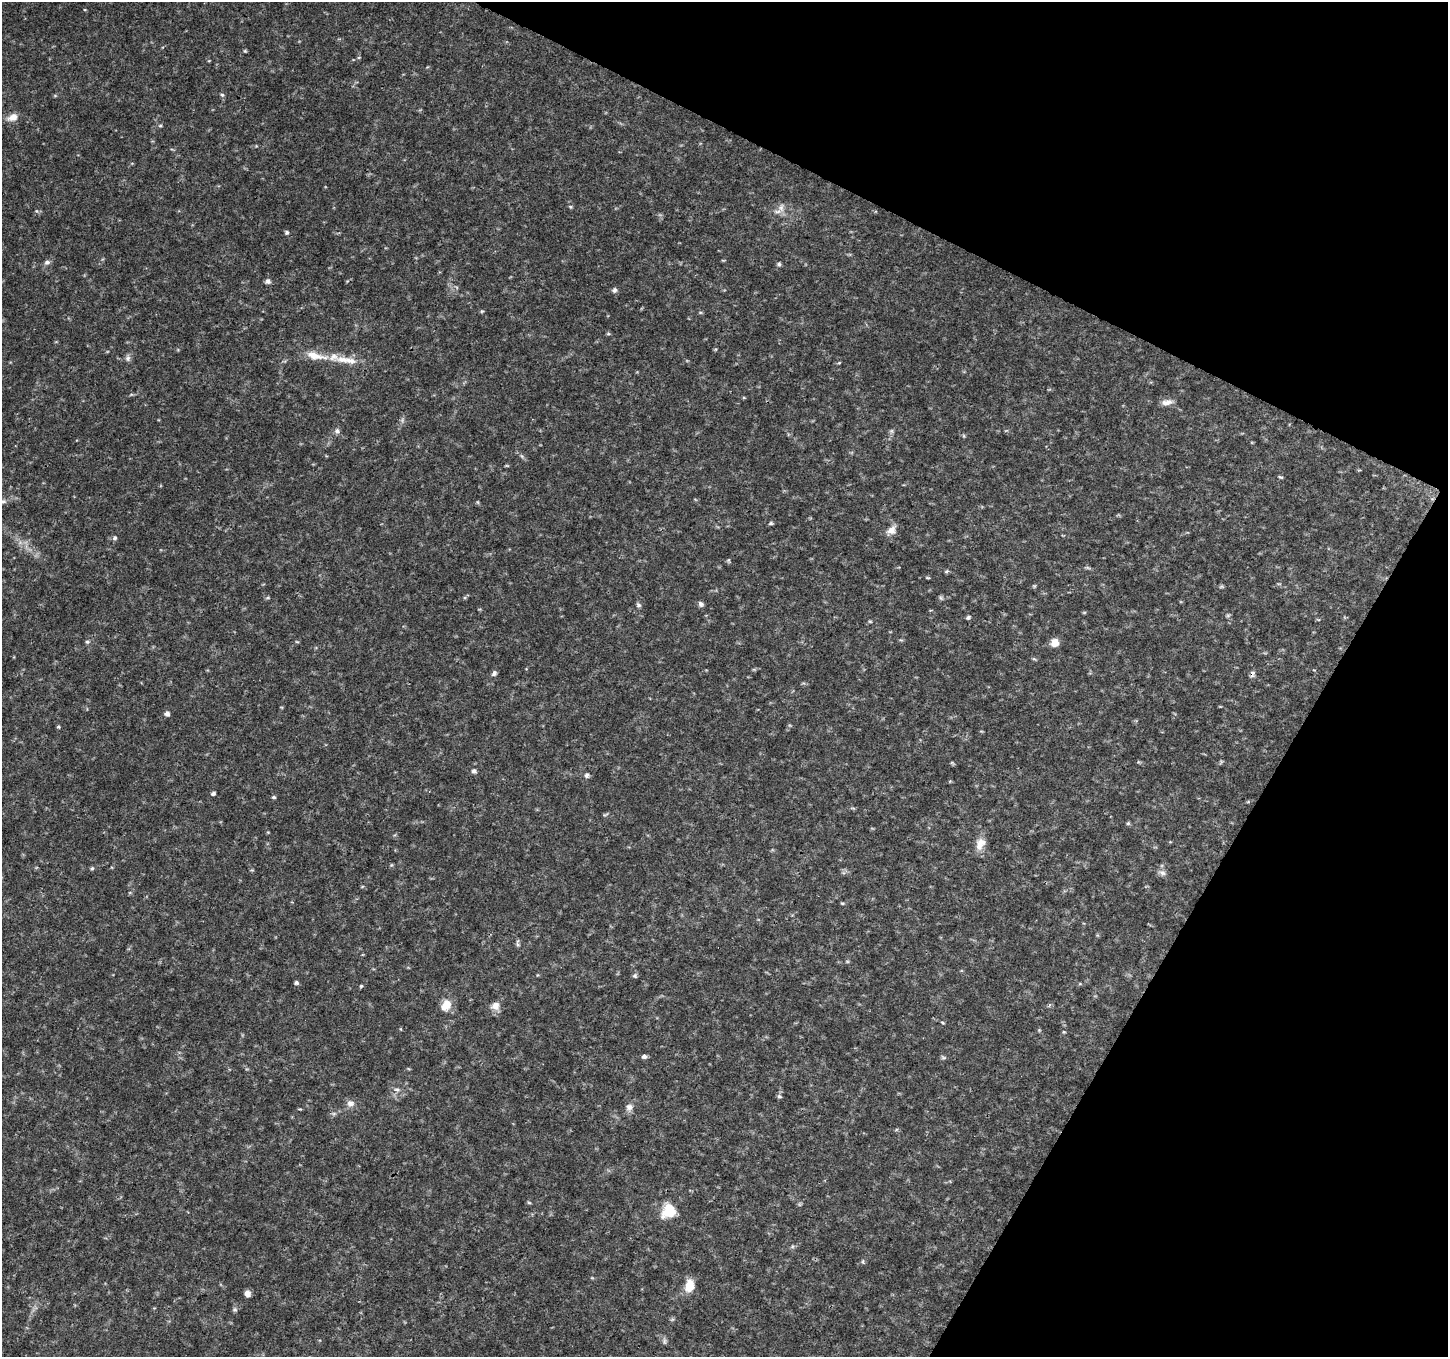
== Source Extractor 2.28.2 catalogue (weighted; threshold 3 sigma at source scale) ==
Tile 8 of 4 x 4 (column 4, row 2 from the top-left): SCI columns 4343-5788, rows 2915-4269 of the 5800 x 5892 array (HDU 1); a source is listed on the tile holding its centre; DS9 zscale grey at full resolution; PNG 1450 x 1359 px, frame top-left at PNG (2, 2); no overlay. Shown black and unused: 24% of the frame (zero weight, under 3 of 4 exposures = <1% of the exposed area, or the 3 px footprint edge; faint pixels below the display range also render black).
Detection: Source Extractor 2.28.2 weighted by HDU 2 'WHT'; one run over the whole footprint, this tile lists its part. Background 0.0318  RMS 0.0035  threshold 0.0159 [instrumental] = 3 sigma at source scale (4.5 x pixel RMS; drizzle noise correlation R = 1.50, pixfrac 1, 0.0396/0.0396 arcsec/px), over >= 5 px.
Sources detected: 77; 2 inside a brighter listed object's ellipse — not listed separately; the other 75 listed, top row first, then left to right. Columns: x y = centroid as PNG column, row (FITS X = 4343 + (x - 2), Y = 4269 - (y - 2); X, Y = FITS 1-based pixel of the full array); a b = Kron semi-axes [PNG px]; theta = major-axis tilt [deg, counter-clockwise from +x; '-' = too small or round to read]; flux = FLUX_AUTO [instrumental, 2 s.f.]
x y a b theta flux
245 51 5 4 - 0.41
222 95 6 5 - 0.58
13 117 13 8 22 3.1
160 126 5 3 - 0.44
781 208 13 7 74 2
286 232 5 5 - 0.62
47 262 8 6 10 1
779 264 5 5 - 0.68
268 281 7 6 - 1.1
614 290 7 6 - 0.9
482 311 6 3 17 0.39
716 349 5 3 - 0.35
315 356 30 10 -12 5.6
128 358 9 6 75 1.1
351 361 21 9 -12 4
839 363 5 3 - 0.33
1167 402 14 7 11 2.1
337 431 7 6 - 0.99
891 431 7 4 -90 0.65
964 436 6 4 -71 0.39
1280 477 6 3 -25 0.46
3 501 8 6 -11 0.99
771 523 5 5 - 0.52
891 530 14 10 31 2.6
115 538 6 5 - 0.74
729 560 6 4 89 0.45
1088 568 7 4 -19 0.54
946 571 6 4 20 0.51
927 578 6 3 -9 0.4
1034 586 5 4 - 0.4
941 598 6 5 - 0.58
701 604 7 6 - 0.97
638 605 7 5 -45 0.69
1228 615 7 4 19 0.51
968 617 6 4 62 0.57
870 621 6 4 -1 0.4
87 642 6 5 - 0.61
297 642 5 3 - 0.32
1055 643 9 8 - 3
1034 659 6 4 -17 0.48
494 673 8 5 67 1
1252 674 10 5 74 1.1
167 713 6 6 - 1.2
58 727 5 4 - 0.45
474 771 6 5 - 0.93
587 775 7 5 65 0.83
213 793 5 4 - 0.75
274 797 5 4 - 0.52
1128 823 5 5 - 0.53
980 844 18 12 64 3.7
92 869 5 4 - 0.53
1162 873 10 6 -30 1.4
842 903 6 3 -1 0.38
518 943 12 4 -86 0.83
634 976 6 5 - 0.63
296 983 5 4 - 0.65
361 986 6 3 44 0.43
446 1005 15 11 62 4.2
495 1006 11 11 - 2.5
942 1022 5 3 - 0.36
1039 1030 4 4 - 0.38
1064 1032 4 3 - 0.33
644 1056 6 5 - 0.97
944 1058 6 4 0 0.59
397 1089 8 5 4 1
779 1096 7 5 -16 0.62
350 1103 10 8 -11 1.8
629 1107 9 8 - 1.9
334 1113 7 4 19 0.65
529 1203 6 3 -20 0.39
669 1211 18 15 48 8.1
690 1286 14 10 82 5.4
247 1293 7 6 - 1.6
235 1309 7 5 16 0.62
664 1341 10 4 -85 0.77
Overlapping masked pixels (flux is a lower limit): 1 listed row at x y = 1252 674